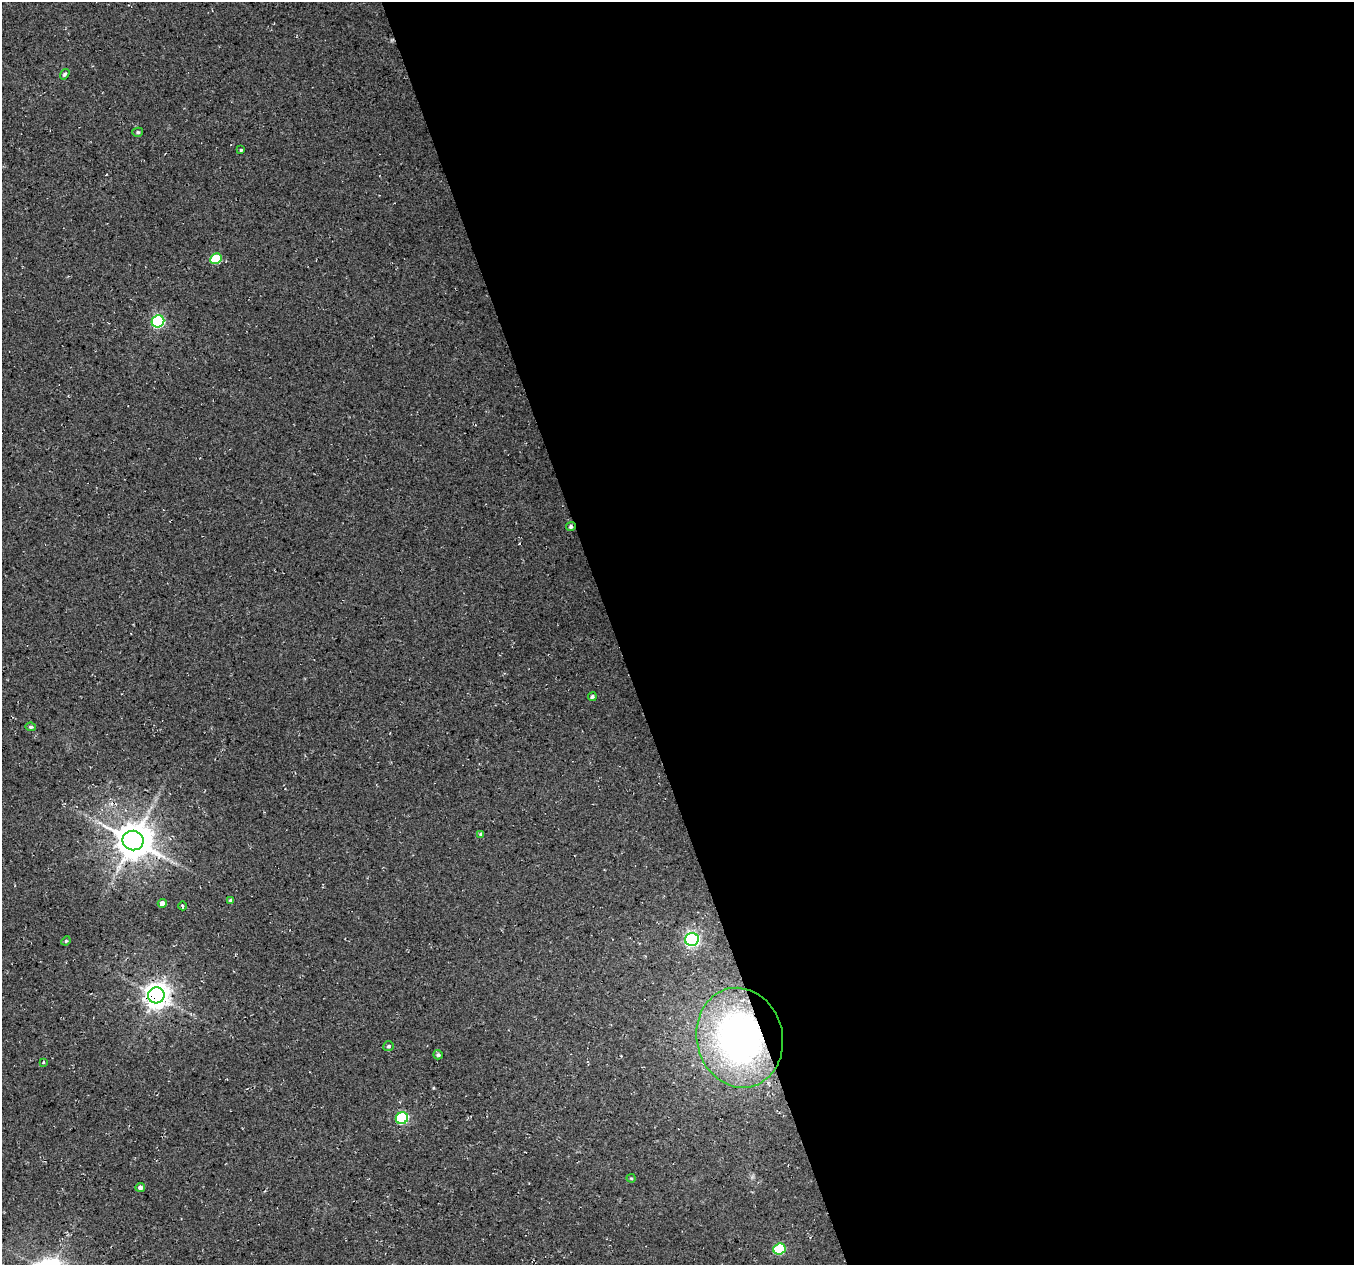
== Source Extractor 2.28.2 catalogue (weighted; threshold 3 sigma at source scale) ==
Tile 8 of 4 x 4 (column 4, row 2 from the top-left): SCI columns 4057-5408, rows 2644-3906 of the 5408 x 5234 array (HDU 1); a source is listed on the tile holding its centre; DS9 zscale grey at full resolution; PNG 1356 x 1267 px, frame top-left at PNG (2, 2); each listed source drawn as its Kron ellipse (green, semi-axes under 4 px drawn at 4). Shown black and unused: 55% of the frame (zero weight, under 3 of 4 exposures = <1% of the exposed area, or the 3 px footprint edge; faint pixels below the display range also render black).
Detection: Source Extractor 2.28.2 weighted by HDU 2 'WHT'; one run over the whole footprint, this tile lists its part. Background 0.0276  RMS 0.0063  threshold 0.0285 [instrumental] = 3 sigma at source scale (4.5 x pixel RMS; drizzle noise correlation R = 1.50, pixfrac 1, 0.0396/0.0396 arcsec/px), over >= 5 px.
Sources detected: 24; all 24 listed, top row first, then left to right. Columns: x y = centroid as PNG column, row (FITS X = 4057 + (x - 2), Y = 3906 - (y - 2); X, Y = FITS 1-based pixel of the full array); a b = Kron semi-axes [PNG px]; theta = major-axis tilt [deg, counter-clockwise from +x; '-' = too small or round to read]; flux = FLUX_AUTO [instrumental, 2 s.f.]
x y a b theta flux
65 74 6 4 55 1.2
138 132 5 4 - 1.1
241 150 3 3 - 0.74
216 258 6 5 - 25
158 321 6 6 - 87
571 527 5 4 - 1.5
592 697 4 4 - 1.4
31 727 5 4 - 1.1
481 834 4 4 - 1.3
133 840 10 10 - 1600
231 900 4 4 - 1.1
162 903 4 4 - 3.6
183 906 4 2 - 0.53
692 939 7 6 - 160
66 941 5 4 - 0.75
156 995 8 8 - 610
740 1038 50 43 -76 240
389 1046 5 5 - 1.2
438 1055 4 4 - 1.3
43 1062 3 2 - 0.59
402 1118 6 5 - 66
631 1178 4 4 - 0.75
140 1187 5 4 - 2.1
779 1249 6 5 - 38
Overlapping masked pixels (flux is a lower limit): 4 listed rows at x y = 571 527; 133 840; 156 995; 740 1038